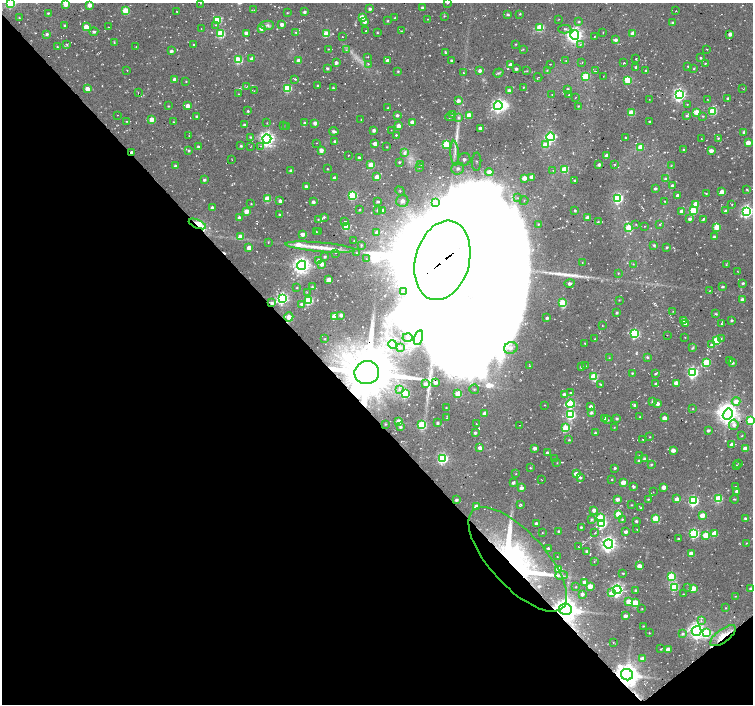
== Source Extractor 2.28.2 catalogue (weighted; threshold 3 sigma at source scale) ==
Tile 14 of 4 x 4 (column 2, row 4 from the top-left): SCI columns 1528-3029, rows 223-1626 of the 6035 x 5996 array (HDU 1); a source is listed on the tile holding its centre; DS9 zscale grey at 2 x 2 block average (1 PNG px = mean of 2 x 2 image px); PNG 755 x 706 px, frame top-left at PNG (2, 3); each listed source drawn as its Kron ellipse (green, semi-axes under 4 px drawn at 4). Shown black and unused: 43% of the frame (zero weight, under 2 of 3 exposures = <1% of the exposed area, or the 3 px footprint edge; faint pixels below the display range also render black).
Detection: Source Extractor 2.28.2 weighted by HDU 2 'WHT'; one run over the whole footprint, this tile lists its part. Background 0.055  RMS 0.0084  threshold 0.0377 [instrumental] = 3 sigma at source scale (4.5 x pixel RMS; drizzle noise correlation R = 1.50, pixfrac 1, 0.0396/0.0396 arcsec/px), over >= 5 px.
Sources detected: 561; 22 inside a brighter object's white glare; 7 cosmic-ray / hot-pixel residue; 1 long thin detection or spike segment (spike, bleed or trail) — neither listed nor drawn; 8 inside a brighter listed object's ellipse — not listed separately; of the other 523, all 500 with FLUX_AUTO >= 0.657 (the completeness limit of this list) listed and drawn (23 fainter detections not listed), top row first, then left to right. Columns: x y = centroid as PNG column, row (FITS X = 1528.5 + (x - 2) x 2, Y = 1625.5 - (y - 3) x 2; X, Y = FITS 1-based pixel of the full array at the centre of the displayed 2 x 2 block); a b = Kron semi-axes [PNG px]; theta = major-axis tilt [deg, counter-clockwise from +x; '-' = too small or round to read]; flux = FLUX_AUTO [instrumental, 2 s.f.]
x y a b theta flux
10 3 4 3 - 210
201 3 2 2 - 0.66
447 3 2 2 - 1.7
66 4 3 3 - 38
89 5 3 3 - 14
422 8 2 2 - 5.5
370 9 3 2 - 4.7
254 10 2 2 - 0.72
126 11 3 3 - 58
176 11 2 2 - 0.71
676 11 2 2 - 0.7
304 12 3 3 - 4
48 13 3 3 - 2
287 13 3 2 - 1.3
507 14 3 3 - 3.7
520 14 3 2 - 1.7
444 16 3 3 - 1.4
362 17 3 3 - 19
19 18 2 2 - 1.1
395 18 2 2 - 1.5
427 19 2 2 - 0.8
559 19 2 2 - 0.8
217 20 3 3 - 75
388 21 3 2 - 1.7
365 22 3 3 - 6.5
579 22 3 3 - 1.9
672 23 3 2 - 2.2
282 24 2 2 - 9.8
216 25 2 2 - 1
267 25 7 4 -2 5
65 26 3 2 - 3.8
86 27 3 3 - 30
109 27 2 2 - 0.79
261 28 3 3 - 16
540 28 3 3 - 70
201 29 2 2 - 0.69
565 29 6 3 -2 3.4
366 31 2 2 - 0.85
401 31 2 2 - 1.2
94 32 4 3 - 4.3
296 32 2 2 - 1.8
603 32 2 2 - 0.99
246 33 3 2 - 12
377 33 3 2 - 1.5
633 33 3 3 - 21
47 34 3 3 - 3.5
221 34 3 3 - 99
327 34 3 3 - 53
730 34 3 2 - 9.1
575 35 4 4 - 510
342 37 2 2 - 1.1
594 37 2 2 - 0.81
616 40 3 2 - 5.2
114 43 3 2 - 1.4
516 44 2 2 - 1.3
67 45 4 2 - 1.7
194 45 2 2 - 1.7
580 45 3 2 - 1.3
57 47 2 2 - 1.4
136 47 2 2 - 0.87
328 49 2 2 - 1.1
523 49 2 2 - 0.97
707 49 2 2 - 0.77
346 50 3 2 - 1.4
171 51 3 2 - 5
445 53 3 2 - 2.3
368 57 2 2 - 0.75
700 58 2 2 - 2.1
252 59 3 3 - 6.1
635 59 2 2 - 1.1
238 60 3 3 - 92
298 60 3 3 - 8.4
452 60 2 2 - 3.6
388 61 3 3 - 11
566 61 2 2 - 0.74
582 62 2 2 - 3.4
336 63 3 2 - 6.1
624 63 2 2 - 1.6
705 63 3 2 - 1.6
368 64 3 2 - 1.1
550 64 2 2 - 0.72
510 65 3 2 - 10
688 66 2 2 - 1.4
636 67 3 2 - 4.7
327 69 3 3 - 2.7
516 69 2 2 - 4.2
694 69 3 3 - 1.4
127 70 2 2 - 0.72
547 70 3 2 - 1.1
646 70 3 2 - 1.8
398 71 3 2 - 2
480 71 3 3 - 7.4
527 71 3 2 - 1.1
595 71 2 2 - 0.92
463 73 2 2 - 1
498 73 5 2 - 2.1
586 76 3 3 - 69
603 76 2 2 - 0.66
538 77 4 2 - 1.1
175 79 3 3 - 6.7
295 79 3 2 - 2
628 80 3 3 - 61
186 81 2 2 - 1.2
317 85 2 2 - 1.8
246 87 4 2 - 1.2
523 87 3 2 - 1.2
287 88 3 3 - 98
333 88 3 2 - 1.8
87 89 3 3 - 17
567 89 3 2 - 2.4
743 89 2 2 - 1.5
509 90 3 3 - 5.4
254 91 2 2 - 0.75
138 93 2 2 - 0.88
238 94 2 2 - 1.2
552 95 2 2 - 2.9
569 95 2 2 - 0.89
679 95 4 4 - 390
575 98 2 2 - 0.66
728 98 3 3 - 3.1
649 99 2 2 - 0.73
707 99 2 2 - 0.86
458 101 4 3 - 7.8
687 104 2 2 - 0.99
168 106 3 2 - 1.4
188 106 3 3 - 13
498 106 4 4 - 390
578 106 3 2 - 1.3
388 108 2 2 - 1.6
248 111 2 2 - 2.6
712 111 3 3 - 82
697 112 3 3 - 50
631 113 3 3 - 55
117 115 2 2 - 0.83
397 115 3 2 - 4.2
453 115 3 2 - 2.8
469 115 3 3 - 23
197 116 3 2 - 3.4
686 116 3 3 - 2.6
703 116 3 2 - 1.6
450 117 5 2 - 1.6
458 118 4 4 - 2.8
151 119 3 3 - 18
361 119 2 2 - 1.1
127 121 3 2 - 1.4
649 121 2 2 - 3
173 122 2 2 - 1.2
412 122 3 3 - 9.7
267 123 2 2 - 0.81
304 123 3 3 - 3.6
315 123 3 3 - 8.5
244 125 3 3 - 3.4
283 125 2 2 - 0.85
398 126 3 3 - 16
287 127 3 2 - 1.3
480 128 2 2 - 5.6
374 130 2 2 - 6.5
391 130 2 2 - 0.88
334 131 4 3 - 3.9
744 132 3 2 - 3.7
396 135 2 2 - 1.7
189 136 2 2 - 0.77
251 137 3 2 - 2.1
550 137 4 3 - 180
625 138 2 2 - 2
701 138 2 2 - 0.86
718 138 3 3 - 2.1
267 139 4 4 - 600
335 142 3 2 - 5.4
317 143 2 2 - 0.68
748 143 4 3 - 14
375 144 3 3 - 13
446 145 3 3 - 65
545 145 3 3 - 39
241 146 3 2 - 2.6
261 146 2 2 - 0.85
198 147 3 3 - 2.5
250 147 2 2 - 1
387 147 2 2 - 1.3
640 147 3 3 - 21
683 149 3 3 - 1.8
189 150 3 3 - 2.4
321 150 4 3 - 11
711 151 4 3 - 11
132 152 2 2 - 6.9
404 153 4 3 - 4
455 153 12 4 -86 14
349 155 2 2 - 0.89
607 156 3 3 - 13
359 158 3 2 - 3.9
232 160 2 2 - 0.74
464 160 6 6 - 15
399 162 2 2 - 1.8
476 162 9 5 87 13
421 164 2 2 - 0.87
615 164 2 2 - 1
371 165 3 3 - 41
599 165 2 2 - 5.7
175 166 3 2 - 5.2
671 166 3 2 - 1.2
419 167 3 3 - 1.5
458 168 6 6 - 14
327 169 2 2 - 1.5
564 169 3 3 - 55
553 170 2 2 - 0.72
291 171 3 2 - 9.3
489 172 4 4 - 18
377 177 3 3 - 24
532 177 3 2 - 13
335 178 3 2 - 7.9
524 178 3 3 - 15
665 178 3 3 - 3
204 180 3 3 - 3.5
575 180 2 2 - 2.6
306 186 3 2 - 5
672 186 3 3 - 5.1
655 189 3 2 - 3
747 189 3 2 - 1.5
400 191 5 3 - 3.7
722 192 3 3 - 17
706 193 2 2 - 1.5
353 195 3 3 - 120
678 196 3 2 - 12
518 198 4 3 - 3.6
618 198 4 3 - 170
267 199 3 3 - 46
524 200 5 3 - 5.1
280 201 3 3 - 7.6
402 201 6 6 - 18
665 201 2 2 - 1
313 202 2 2 - 5.2
377 202 3 2 - 2.9
435 202 2 2 - 7.3
251 204 2 2 - 1.3
696 204 3 3 - 24
732 204 2 2 - 1.2
212 208 3 2 - 5.3
360 210 2 2 - 1.5
377 210 3 2 - 1.9
693 210 4 3 - 95
246 211 3 3 - 21
383 211 3 3 - 8.9
575 211 2 2 - 2.3
681 211 3 3 - 8.4
726 211 3 3 - 4.4
747 211 4 4 - 340
279 214 2 2 - 1.8
239 217 3 3 - 5.5
324 217 3 2 - 2.7
588 218 3 3 - 15
318 219 2 2 - 1.2
690 219 3 3 - 5.3
703 219 4 2 - 2
345 221 3 2 - 1.4
598 222 2 2 - 1.5
197 224 9 4 -23 98
539 224 3 2 - 1.5
636 224 2 2 - 0.96
660 225 3 2 - 1.6
644 226 2 2 - 0.8
346 227 3 3 - 57
717 227 3 3 - 40
629 228 3 3 - 65
319 231 2 2 - 1.1
316 232 2 2 - 0.74
377 233 4 3 - 13
302 234 3 2 - 10
240 236 4 3 - 16
714 237 3 3 - 2.7
354 241 2 2 - 0.89
268 242 3 2 - 1
361 245 3 3 - 2.4
654 245 4 3 - 2.6
320 247 35 4 -5 30
667 247 2 2 - 2.5
249 248 3 3 - 15
335 253 2 2 - 0.68
356 253 3 2 - 1.6
325 257 2 2 - 2.9
366 259 3 2 - 2.1
442 260 40 27 75 36000
319 261 3 3 - 11
582 263 2 2 - 0.67
322 264 3 3 - 9.5
633 264 3 2 - 0.91
301 265 4 4 - 780
726 265 3 2 - 1
737 271 2 2 - 0.8
618 273 2 2 - 1.3
329 279 3 3 - 14
569 283 5 4 - 8.8
743 283 3 2 - 2.9
312 287 2 2 - 1.7
722 287 3 2 - 2.4
297 288 2 2 - 1.3
709 291 2 2 - 0.78
307 292 2 2 - 1.2
403 292 2 2 - 2.5
282 298 4 4 - 300
309 300 4 3 - 100
619 300 2 2 - 1.2
742 300 3 3 - 6.5
271 303 4 3 - 5.4
562 303 4 3 - 67
301 304 3 3 - 4.2
673 311 2 2 - 0.85
617 313 3 2 - 2.4
716 314 4 2 - 2.3
341 315 4 3 - 6.2
334 316 3 3 - 30
289 317 4 4 - 12
546 318 3 2 - 3.2
683 320 3 3 - 18
731 320 2 2 - 3.3
685 324 3 2 - 3
721 324 2 2 - 1.3
602 326 2 2 - 0.8
635 334 4 3 - 150
667 335 2 2 - 1.2
685 337 3 2 - 0.71
408 338 5 4 - 5.8
419 338 8 4 74 7.8
721 338 3 2 - 1.6
325 339 3 2 - 1.4
595 339 3 2 - 2.2
717 340 3 3 - 85
585 343 3 2 - 1.4
393 344 4 3 - 3.7
711 345 4 3 - 4.9
400 348 3 3 - 2.1
511 348 7 6 - 13
692 348 4 3 - 2
647 357 3 3 - 2.7
609 358 2 2 - 0.88
730 361 3 3 - 4.4
706 362 4 3 - 78
732 363 3 3 - 4.5
529 366 3 2 - 1.5
585 366 2 2 - 1.7
581 367 2 2 - 2.8
692 372 4 4 - 240
367 373 12 11 - 12000
632 373 3 2 - 1.9
656 374 4 2 - 2.1
594 377 4 3 - 67
435 382 2 2 - 6.6
676 383 3 3 - 24
425 384 2 2 - 4.3
601 384 3 3 - 1.7
656 384 3 3 - 3.5
399 389 3 3 - 1.6
474 389 5 4 - 6
405 393 3 3 - 130
570 393 2 2 - 2.3
458 394 3 3 - 45
564 394 3 3 - 5.4
652 401 3 3 - 2.8
736 401 4 4 - 14
570 404 4 3 - 110
658 404 3 3 - 8.1
545 405 2 2 - 0.9
635 405 3 3 - 4.6
591 407 3 3 - 9.5
446 408 3 2 - 1.2
693 409 2 2 - 0.87
485 413 3 2 - 10
591 413 3 3 - 3.7
728 414 6 4 58 890
570 415 4 3 - 160
640 417 3 2 - 1.2
446 418 2 2 - 0.82
604 418 3 3 - 6.2
617 418 2 2 - 3.1
664 418 3 3 - 14
608 420 3 2 - 1.6
750 420 3 3 - 68
399 421 3 3 - 37
438 423 3 3 - 3.6
476 423 2 2 - 0.8
385 424 2 2 - 1.6
422 425 4 3 - 96
519 425 2 2 - 0.72
734 425 5 4 - 7.2
400 427 3 3 - 3.4
614 427 2 2 - 0.68
566 428 4 3 - 58
708 430 3 2 - 4.1
475 433 3 3 - 3.4
595 433 3 2 - 2.3
742 436 3 2 - 1.3
650 437 2 2 - 0.89
642 439 2 2 - 1.2
569 440 3 2 - 1.7
732 445 3 3 - 14
480 448 3 3 - 10
535 448 3 2 - 7.5
745 449 3 3 - 23
673 450 3 3 - 13
547 452 2 2 - 4.2
639 456 3 3 - 2.5
443 458 4 4 - 220
554 459 3 2 - 1.2
644 459 3 3 - 3.9
639 461 3 3 - 2.9
557 463 2 2 - 0.92
739 463 2 2 - 1.3
651 464 3 3 - 2
736 465 2 2 - 0.86
530 468 2 2 - 1.4
615 468 2 2 - 3
516 474 2 2 - 0.9
576 474 3 3 - 23
580 477 3 3 - 2.8
541 479 2 2 - 0.89
612 480 2 2 - 1.4
623 482 3 3 - 26
513 483 3 2 - 4.1
633 486 3 2 - 3.8
735 486 2 2 - 2.1
664 487 3 3 - 13
521 488 3 3 - 7.9
737 491 3 2 - 6.5
653 492 2 2 - 0.7
617 499 3 3 - 8.4
648 499 2 2 - 1.9
677 499 3 3 - 12
718 499 3 3 - 87
735 499 4 2 - 1.7
456 500 3 2 - 3.8
693 501 4 4 - 190
521 505 4 2 - 1.4
632 505 2 2 - 1.2
476 506 3 3 - 11
641 508 3 3 - 2.2
594 510 3 3 - 8
618 514 3 3 - 40
702 515 3 3 - 23
601 518 4 3 - 110
656 518 3 3 - 55
745 518 3 2 - 3.4
591 519 3 3 - 2.6
622 519 3 3 - 1.8
636 521 2 2 - 3.5
536 523 3 2 - 6.7
602 523 4 3 - 120
581 527 2 2 - 2.1
637 529 3 2 - 1.3
558 531 2 2 - 2.1
595 532 3 2 - 1.5
626 532 3 3 - 5.9
542 533 2 2 - 0.78
714 533 3 3 - 29
694 534 4 3 - 160
706 535 3 3 - 44
678 539 2 2 - 2.9
746 543 2 2 - 1
608 544 4 4 - 710
579 546 4 2 - 1.4
548 548 2 2 - 3.3
587 551 3 3 - 3.8
691 553 3 3 - 11
557 557 2 2 - 0.78
518 559 66 27 -47 390
594 561 2 2 - 0.96
639 566 3 3 - 17
559 569 3 3 - 46
623 573 2 2 - 1.7
561 575 6 3 2 4.7
671 576 3 3 - 91
584 582 3 3 - 6.9
590 586 3 3 - 23
576 587 3 2 - 0.99
674 587 3 3 - 77
688 588 2 2 - 1.2
693 588 3 3 - 38
751 589 3 3 - 6.8
617 590 4 4 - 390
635 590 3 3 - 2.9
611 593 4 3 - 9.6
582 594 3 3 - 5.1
683 594 3 2 - 1.3
735 596 2 2 - 0.88
629 602 3 3 - 33
635 603 3 3 - 53
726 608 2 2 - 1
565 609 6 5 - 2200
642 609 2 2 - 1.1
625 616 3 2 - 9
701 621 3 3 - 2.6
643 626 3 2 - 1.4
697 631 5 5 - 650
649 633 2 2 - 1.2
707 633 4 3 - 77
683 634 3 3 - 3.1
723 636 15 6 37 23
613 643 2 2 - 0.88
661 649 2 2 - 1.5
668 649 3 3 - 24
642 659 3 3 - 10
627 675 6 5 - 2200
Overlapping masked pixels (flux is a lower limit): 9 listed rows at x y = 132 152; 197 224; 442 260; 271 303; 367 373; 518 559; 565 609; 723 636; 627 675
Isophote crosses this tile's border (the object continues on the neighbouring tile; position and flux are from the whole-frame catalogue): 5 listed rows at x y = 10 3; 447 3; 66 4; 750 420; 751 589
Diffuse or blended objects may show on this block-average render without a row.